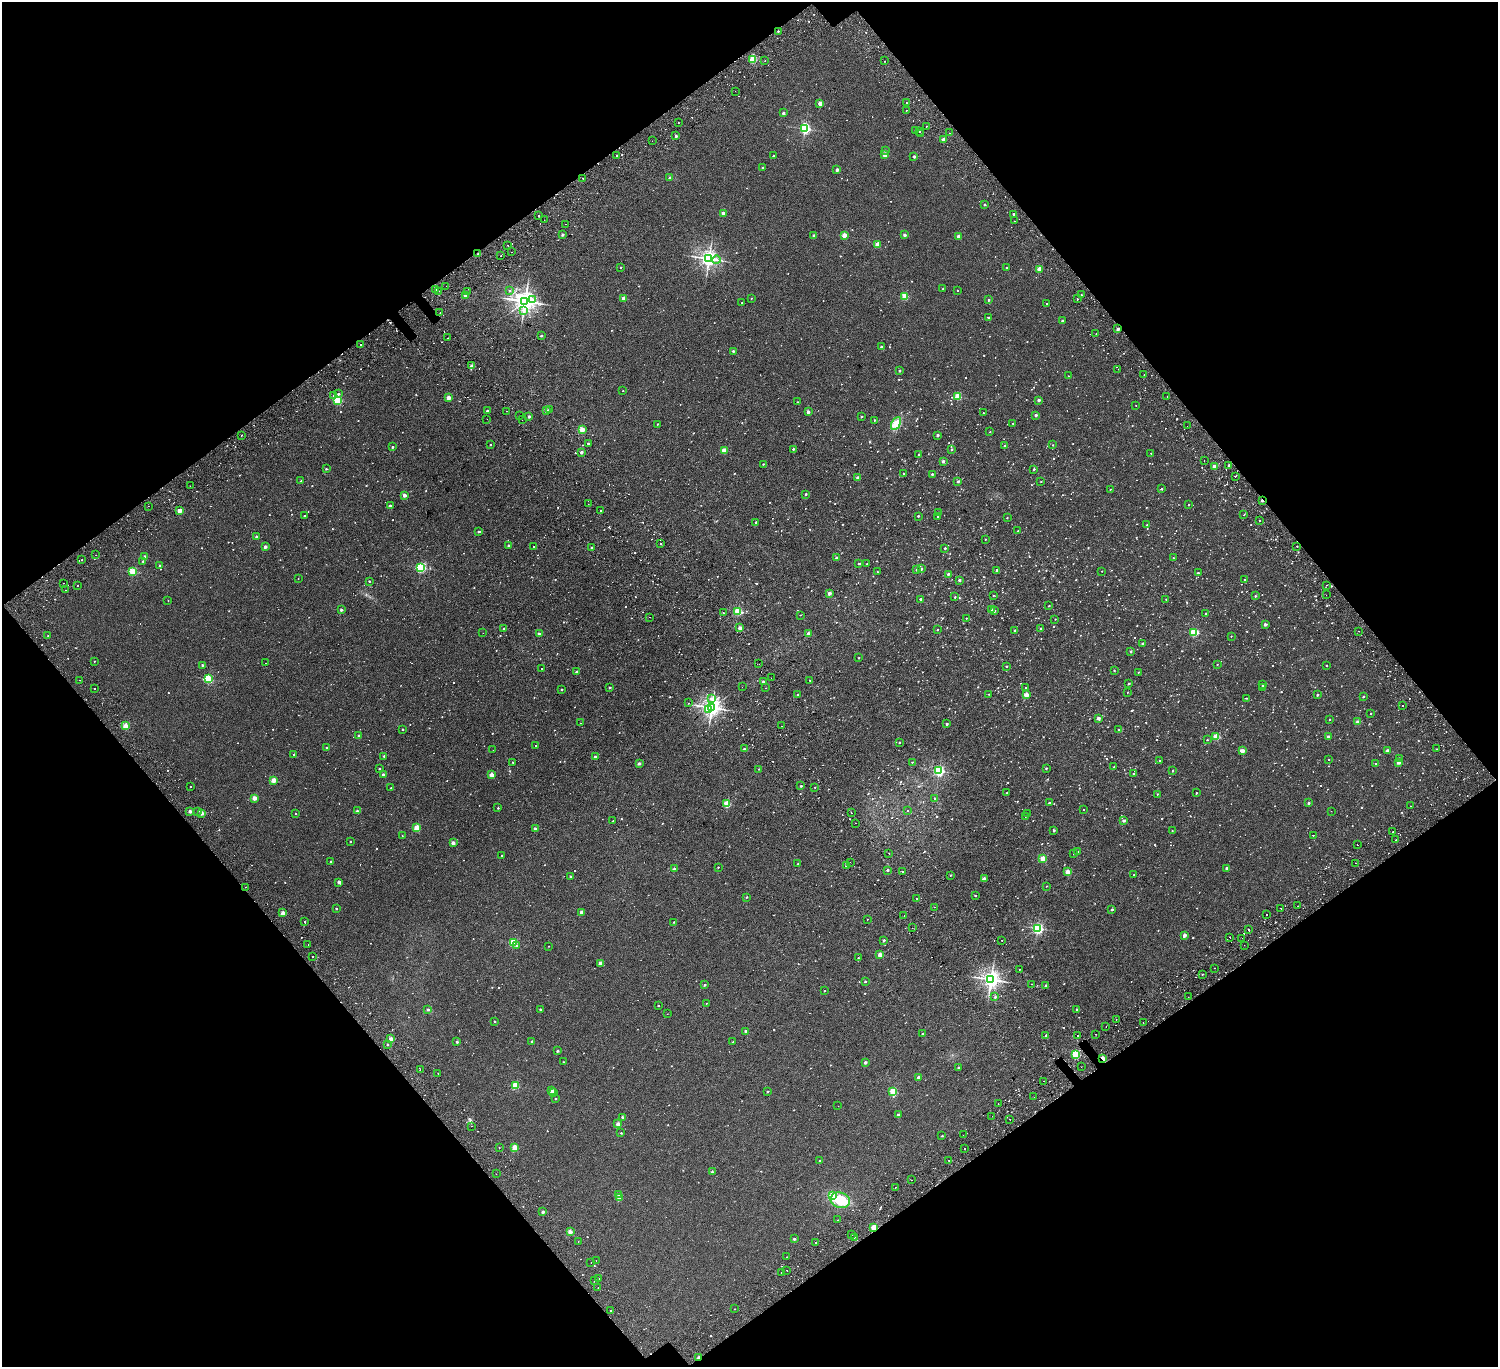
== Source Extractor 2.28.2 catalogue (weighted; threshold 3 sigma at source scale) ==
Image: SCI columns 178-6159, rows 443-5901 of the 6334 x 6281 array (HDU 1 of 3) = the unmasked area's bounding box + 8 px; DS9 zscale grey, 4 x 4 block average (1 PNG px = mean of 4 x 4 image px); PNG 1500 x 1369 px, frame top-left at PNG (2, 2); each listed source drawn as its Kron ellipse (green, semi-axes under 4 px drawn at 4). Shown black and unused: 48% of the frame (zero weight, under 2 of 3 exposures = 11% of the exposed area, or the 3 px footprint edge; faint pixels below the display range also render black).
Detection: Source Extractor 2.28.2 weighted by HDU 2 'WHT'. Background 0.00445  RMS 0.004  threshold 0.018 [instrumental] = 3 sigma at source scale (4.5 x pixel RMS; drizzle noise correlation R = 1.50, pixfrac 1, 0.0396/0.0396 arcsec/px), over >= 5 px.
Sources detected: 1726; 35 too faint to see at this stretch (4 x 4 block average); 76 cosmic-ray / hot-pixel residue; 1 long thin detection or spike segment (spike, bleed or trail) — neither listed nor drawn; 10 coinciding with a brighter row at this scale — not listed separately; of the other 1604, all 500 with FLUX_AUTO >= 1.53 (the completeness limit of this list) listed and drawn (1104 fainter detections not listed), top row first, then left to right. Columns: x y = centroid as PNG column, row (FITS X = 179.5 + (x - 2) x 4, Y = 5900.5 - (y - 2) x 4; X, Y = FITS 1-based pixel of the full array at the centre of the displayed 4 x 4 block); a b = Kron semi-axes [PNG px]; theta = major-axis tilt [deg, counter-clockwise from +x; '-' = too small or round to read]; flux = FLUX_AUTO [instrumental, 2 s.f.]
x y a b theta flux
778 31 2 2 - 2.7
753 59 2 2 - 120
765 61 2 2 - 2
885 61 2 2 - 11
735 91 2 2 - 1.6
906 102 2 2 - 7.3
820 103 2 2 - 26
906 110 2 2 - 2.7
783 113 2 2 - 8.4
678 123 2 2 - 2.1
926 126 2 2 - 2.6
805 128 2 2 - 350
915 131 2 2 - 7.1
919 131 2 2 - 8.5
949 133 2 2 - 2.5
921 134 2 2 - 4.5
676 136 2 2 - 7.1
944 140 2 2 - 28
652 141 2 2 - 1.9
885 151 2 2 - 1.9
616 155 2 2 - 2.5
774 155 2 2 - 2.8
885 155 2 2 - 44
914 157 2 2 - 8.5
762 168 2 2 - 4.1
837 170 2 2 - 14
583 178 2 2 - 1.7
670 178 2 2 - 15
985 205 2 2 - 4.8
723 213 2 2 - 18
1014 214 2 2 - 5.8
539 215 2 2 - 10
544 220 2 2 - 1.7
1014 221 2 2 - 2.3
566 224 2 2 - 1.6
562 235 2 2 - 8.6
814 235 2 2 - 8.3
844 235 2 2 - 53
905 235 2 2 - 11
959 236 2 2 - 26
508 245 2 2 - 3
877 245 2 2 - 50
512 252 2 2 - 4.5
478 254 2 2 - 3.1
501 256 2 2 - 2.8
709 258 3 3 - 1100
716 260 4 2 - 3
1006 267 2 2 - 2.3
621 268 2 2 - 2.6
1039 269 2 2 - 40
446 286 2 2 - 1.6
943 289 2 2 - 2.1
436 290 2 2 - 13
957 290 2 2 - 2.2
438 291 2 2 - 2
467 291 2 2 - 8.4
509 291 2 2 - 1.7
1081 295 2 2 - 1.8
466 296 2 2 - 36
904 296 2 2 - 83
623 298 2 2 - 33
751 298 2 2 - 1.9
532 299 3 2 - 2.1
1077 299 2 2 - 2.7
989 300 2 2 - 4.2
525 301 3 3 - 1900
742 303 2 2 - 1.6
1047 303 2 2 - 1.7
523 311 3 2 - 2.3
440 313 2 2 - 2.1
989 318 2 2 - 6.8
1062 321 2 2 - 10
1118 329 2 2 - 15
1096 333 2 2 - 1.6
541 336 2 2 - 4.3
447 338 2 2 - 3
361 344 2 2 - 2.5
882 347 2 2 - 13
733 351 2 2 - 6
471 366 2 2 - 12
1118 369 2 2 - 2.2
899 371 2 2 - 6
1144 375 2 2 - 1.5
1068 376 2 2 - 2
623 391 2 2 - 2.1
338 394 2 2 - 5.4
333 396 2 2 - 3.9
958 396 2 2 - 96
1167 397 2 2 - 1.9
448 398 2 2 - 36
338 400 2 2 - 160
1039 400 2 2 - 10
797 402 2 2 - 1.7
1136 405 2 2 - 1.6
549 410 2 2 - 4.7
487 411 2 2 - 6.4
507 411 2 2 - 1.7
546 411 2 2 - 14
808 412 2 2 - 15
983 413 2 2 - 2.4
1036 415 2 2 - 9.2
519 416 2 2 - 1.9
529 417 2 2 - 9.4
861 417 2 2 - 3.2
487 419 2 2 - 2.1
522 420 2 2 - 1.7
874 420 2 2 - 3.6
1013 423 2 2 - 1.7
658 424 2 2 - 2.6
896 424 7 3 62 9.8
1187 426 2 2 - 4.3
582 430 2 2 - 62
990 432 2 2 - 2.1
241 435 2 2 - 3.6
937 435 2 2 - 9.4
588 443 2 2 - 8.5
490 445 2 2 - 2
1053 445 2 2 - 2.3
1005 446 2 2 - 5.7
393 447 2 2 - 5.6
793 449 2 2 - 5.7
952 449 2 2 - 5.1
724 451 2 2 - 43
581 452 2 2 - 11
1151 453 2 2 - 1.5
919 454 2 2 - 3.2
943 461 2 2 - 13
1204 461 2 2 - 2.3
763 464 2 2 - 2.4
1229 465 2 2 - 5.6
1215 466 2 2 - 34
326 469 2 2 - 3
1034 469 2 2 - 4.9
904 474 2 2 - 4.4
932 474 2 2 - 6.8
1235 476 2 2 - 4.7
858 478 2 2 - 21
301 481 2 2 - 1.9
958 481 2 2 - 7.4
1041 482 2 2 - 2.5
190 486 2 2 - 1.7
1110 489 2 2 - 1.8
1162 489 2 2 - 3.3
806 494 2 2 - 7.6
404 495 2 2 - 19
1262 500 2 2 - 8.3
588 504 2 2 - 2.3
390 505 2 2 - 4.8
1188 505 2 2 - 1.6
148 506 2 2 - 5.4
180 510 2 2 - 33
601 511 2 2 - 19
938 512 2 2 - 1.8
1244 515 2 2 - 3.7
304 516 2 2 - 2.2
918 516 2 2 - 6.3
938 517 2 2 - 1.9
1007 518 2 2 - 2.2
1259 521 2 2 - 3.5
756 522 2 2 - 3.5
1147 525 2 2 - 3.4
1018 531 2 2 - 1.9
478 532 2 2 - 2.6
257 537 2 2 - 14
985 539 2 2 - 2.2
660 543 2 2 - 10
508 545 2 2 - 4.8
534 546 2 2 - 3.5
1297 546 2 2 - 1.8
265 547 2 2 - 17
591 548 2 2 - 5.2
945 548 2 2 - 5.2
96 555 2 2 - 2.3
145 557 2 2 - 20
837 558 2 2 - 12
1173 558 2 2 - 1.6
82 560 2 2 - 3.2
143 561 2 2 - 3.7
859 563 2 2 - 7.2
867 564 2 2 - 3.2
160 565 2 2 - 3.7
421 568 2 2 - 300
917 569 2 2 - 6.2
921 569 2 2 - 7.7
997 571 2 2 - 9.5
1102 571 2 2 - 1.6
133 572 2 2 - 120
877 572 2 2 - 2
1198 573 2 2 - 6.9
948 574 2 2 - 7.6
298 578 2 2 - 2.2
1245 579 2 2 - 3.8
959 580 2 2 - 8.8
369 581 2 2 - 3.2
63 583 2 2 - 2.7
1327 585 2 2 - 3.7
77 586 2 2 - 2.1
66 590 2 2 - 2.5
829 593 2 2 - 21
993 595 2 2 - 1.8
1326 595 2 2 - 1.6
1255 596 2 2 - 3
955 597 2 2 - 3.1
920 599 2 2 - 5.7
1166 599 2 2 - 1.8
168 600 2 2 - 2.8
1049 606 2 2 - 2.7
992 609 2 2 - 2.5
341 610 2 2 - 8.9
738 611 2 2 - 120
994 611 2 2 - 7
723 613 2 2 - 3.8
1206 613 2 2 - 1.9
800 615 2 2 - 1.8
649 617 2 2 - 1.7
966 618 2 2 - 2.1
1055 619 2 2 - 1.6
1265 624 2 2 - 12
504 628 2 2 - 3.4
740 628 2 2 - 25
1041 629 2 2 - 5.4
937 630 2 2 - 2.4
1015 630 2 2 - 8.5
1358 631 2 2 - 2.9
483 633 2 2 - 4.9
1194 633 2 2 - 150
539 634 2 2 - 12
808 634 2 2 - 24
48 636 2 2 - 1.6
1231 636 2 2 - 1.8
1142 643 2 2 - 5.9
1131 651 2 2 - 4.8
859 658 2 2 - 1.8
94 661 2 2 - 1.7
266 663 2 2 - 3.1
759 664 2 2 - 3.6
1217 664 2 2 - 2
202 665 2 2 - 5.7
1326 665 2 2 - 1.8
1006 666 2 2 - 5.4
541 669 2 2 - 2.3
1114 670 2 2 - 1.9
576 672 2 2 - 5.7
1138 672 2 2 - 1.7
771 678 2 2 - 2.5
208 679 2 2 - 180
80 680 2 2 - 2.5
810 680 2 2 - 3.2
763 682 2 2 - 9.4
1128 684 2 2 - 3.9
1262 685 2 2 - 3.9
610 687 2 2 - 5.2
742 687 2 2 - 2.4
1025 687 2 2 - 2.4
765 688 2 2 - 2
1262 688 2 2 - 2.3
95 689 2 2 - 1.6
562 689 2 2 - 3.3
1127 692 2 2 - 1.6
989 694 2 2 - 1.7
797 695 2 2 - 4
1026 695 2 2 - 48
1317 695 2 2 - 5.1
1363 696 2 2 - 5.1
711 698 2 2 - 4.8
1246 698 2 2 - 1.7
689 703 2 2 - 2.1
1403 706 2 2 - 2.8
711 707 3 3 - 1200
708 709 3 2 - 32
1371 713 2 2 - 2.4
1098 718 2 2 - 17
1329 719 2 2 - 2.2
1358 722 2 2 - 26
581 723 2 2 - 2.8
947 724 2 2 - 5.4
126 726 2 2 - 70
781 726 2 2 - 2.2
402 729 2 2 - 2.7
1119 730 2 2 - 3.4
359 735 2 2 - 6.3
1328 736 2 2 - 8.5
1216 737 2 2 - 69
1207 740 2 2 - 2.7
899 742 2 2 - 4.5
535 746 2 2 - 13
327 748 2 2 - 3.7
744 749 2 2 - 4.1
1437 749 2 2 - 1.7
493 750 2 2 - 2.9
1242 751 2 2 - 31
1388 751 2 2 - 19
294 754 2 2 - 4.1
384 756 2 2 - 3.6
595 757 2 2 - 14
1399 758 2 2 - 1.8
1329 759 2 2 - 1.6
1160 761 2 2 - 1.7
513 762 2 2 - 2.1
912 762 2 2 - 2
1398 762 2 2 - 22
639 763 2 2 - 14
1376 764 2 2 - 1.6
1114 767 2 2 - 2.3
1046 768 2 2 - 4.1
379 769 2 2 - 5
759 769 2 2 - 1.9
939 771 2 2 - 380
1173 771 2 2 - 2.6
1133 773 2 2 - 2
383 775 2 2 - 17
492 775 2 2 - 45
274 780 2 2 - 51
190 786 2 2 - 2.9
801 786 2 2 - 5.6
815 787 2 2 - 1.6
391 788 2 2 - 2.5
1007 793 2 2 - 2
1196 793 2 2 - 3.7
1157 794 2 2 - 2.3
254 798 2 2 - 37
935 798 2 2 - 2
1049 803 2 2 - 4.8
1309 803 2 2 - 9.6
727 804 2 2 - 92
1411 806 2 2 - 1.9
498 808 2 2 - 2.6
1084 810 2 2 - 3.5
190 811 2 2 - 18
198 811 2 2 - 2
357 811 2 2 - 8.5
908 811 2 2 - 1.8
1331 811 2 2 - 1.8
202 813 2 2 - 28
851 813 2 2 - 4.4
1028 813 2 2 - 1.6
296 814 2 2 - 1.8
1025 816 2 2 - 2.5
613 821 2 2 - 2.2
1124 821 2 2 - 13
855 823 2 2 - 2.3
417 828 2 2 - 82
535 828 2 2 - 9.5
1054 831 2 2 - 3.8
1172 831 2 2 - 1.7
1393 832 2 2 - 1.6
1313 835 2 2 - 2.5
402 836 2 2 - 2.6
1396 840 2 2 - 1.7
350 841 2 2 - 2.7
453 843 2 2 - 22
1357 845 2 2 - 2.3
1077 852 2 2 - 6.9
889 853 2 2 - 1.6
1073 853 2 2 - 8
502 855 2 2 - 1.9
1043 859 2 2 - 65
331 861 2 2 - 4
850 862 2 2 - 1.6
798 863 2 2 - 1.6
1356 863 2 2 - 5.6
846 865 2 2 - 10
718 867 2 2 - 2.1
1227 868 2 2 - 7.9
674 869 2 2 - 10
887 870 2 2 - 6
903 872 2 2 - 2.5
1068 872 2 2 - 41
951 875 2 2 - 2.8
1134 875 2 2 - 2
570 877 2 2 - 9
984 879 2 2 - 23
338 882 2 2 - 12
1046 886 2 2 - 1.7
245 887 2 2 - 2.7
975 896 2 2 - 4
747 897 2 2 - 2.6
917 898 2 2 - 35
1298 906 2 2 - 2.4
934 907 2 2 - 5.8
1280 908 2 2 - 4.2
336 909 2 2 - 3.7
1112 909 2 2 - 5.7
581 912 2 2 - 19
283 913 2 2 - 28
1267 915 2 2 - 5.6
904 916 2 2 - 13
867 919 2 2 - 3.9
304 922 2 2 - 4.2
674 922 2 2 - 2.5
912 928 2 2 - 2.7
1038 928 2 2 - 380
1249 930 2 2 - 8.6
1184 935 2 2 - 18
1230 937 2 2 - 9
1242 938 2 2 - 2.1
884 940 2 2 - 4.3
1001 940 2 2 - 1.6
513 943 2 2 - 130
308 944 2 2 - 2.3
1244 945 2 2 - 3.3
516 946 2 2 - 2
549 946 2 2 - 1.7
880 955 2 2 - 36
313 957 2 2 - 9.2
858 958 2 2 - 2.1
600 963 2 2 - 24
1214 968 2 2 - 2.4
1020 969 2 2 - 1.6
1202 974 2 2 - 2.2
991 979 3 3 - 1200
865 981 2 2 - 5.7
1031 984 2 2 - 1.5
705 985 2 2 - 6.3
1046 985 2 2 - 12
824 991 2 2 - 1.8
995 997 2 2 - 4.4
1188 997 2 2 - 3.2
706 1003 2 2 - 1.6
658 1005 2 2 - 2.4
428 1009 2 2 - 7
540 1009 2 2 - 5.4
1077 1009 2 2 - 6.7
667 1014 2 2 - 3.5
1116 1019 2 2 - 1.7
495 1021 2 2 - 3.5
1143 1023 2 2 - 2.1
1106 1027 2 2 - 2.4
745 1031 2 2 - 7.7
923 1034 2 2 - 4.1
1096 1034 2 2 - 1.7
1045 1035 2 2 - 3
1077 1035 2 2 - 4.7
391 1039 2 2 - 28
532 1041 2 2 - 6.4
457 1042 2 2 - 8.6
733 1042 2 2 - 3.1
387 1045 2 2 - 5.5
557 1051 2 2 - 6.9
1075 1054 2 2 - 160
1103 1059 2 2 - 68
564 1062 2 2 - 2.5
865 1062 2 2 - 11
958 1067 2 2 - 3.5
1081 1067 2 2 - 1.6
420 1070 2 2 - 1.7
438 1073 2 2 - 2.4
918 1077 2 2 - 16
1043 1081 2 2 - 1.7
515 1086 2 2 - 88
552 1091 2 2 - 26
893 1091 2 2 - 110
767 1092 2 2 - 4.5
554 1093 2 2 - 3.8
1034 1097 2 2 - 1.8
555 1099 2 2 - 2.5
998 1103 2 2 - 2
838 1106 2 2 - 1.6
898 1115 2 2 - 12
992 1116 2 2 - 1.7
622 1117 2 2 - 9.1
1009 1119 2 2 - 6.6
618 1124 2 2 - 26
471 1126 2 2 - 2.2
621 1133 2 2 - 2
963 1135 2 2 - 1.6
942 1136 2 2 - 3.4
499 1148 2 2 - 2
515 1148 2 2 - 65
965 1149 2 2 - 3
949 1160 2 2 - 2.7
820 1161 2 2 - 3.5
712 1172 2 2 - 6.9
496 1174 2 2 - 9
911 1180 2 2 - 2.3
895 1188 2 2 - 3.5
619 1194 2 2 - 8.9
832 1195 2 2 - 66
619 1198 2 2 - 42
840 1200 10 7 -16 46
543 1212 2 2 - 14
838 1220 2 2 - 1.7
874 1228 2 2 - 100
570 1232 2 2 - 30
851 1235 2 2 - 2.4
854 1237 2 2 - 1.8
794 1239 2 2 - 10
578 1241 2 2 - 1.6
816 1242 2 2 - 2.8
787 1257 2 2 - 1.9
596 1260 2 2 - 3
591 1262 2 2 - 1.8
787 1271 2 2 - 1.6
781 1273 2 2 - 2
599 1279 2 2 - 3.3
594 1281 2 2 - 1.6
598 1288 2 2 - 2.7
735 1309 2 2 - 1.6
611 1310 2 2 - 2.8
698 1357 2 2 - 13
Overlapping masked pixels (flux is a lower limit): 4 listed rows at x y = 1262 500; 1103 1059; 874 1228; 698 1357
Diffuse or blended objects may show on this block-average render without a row.